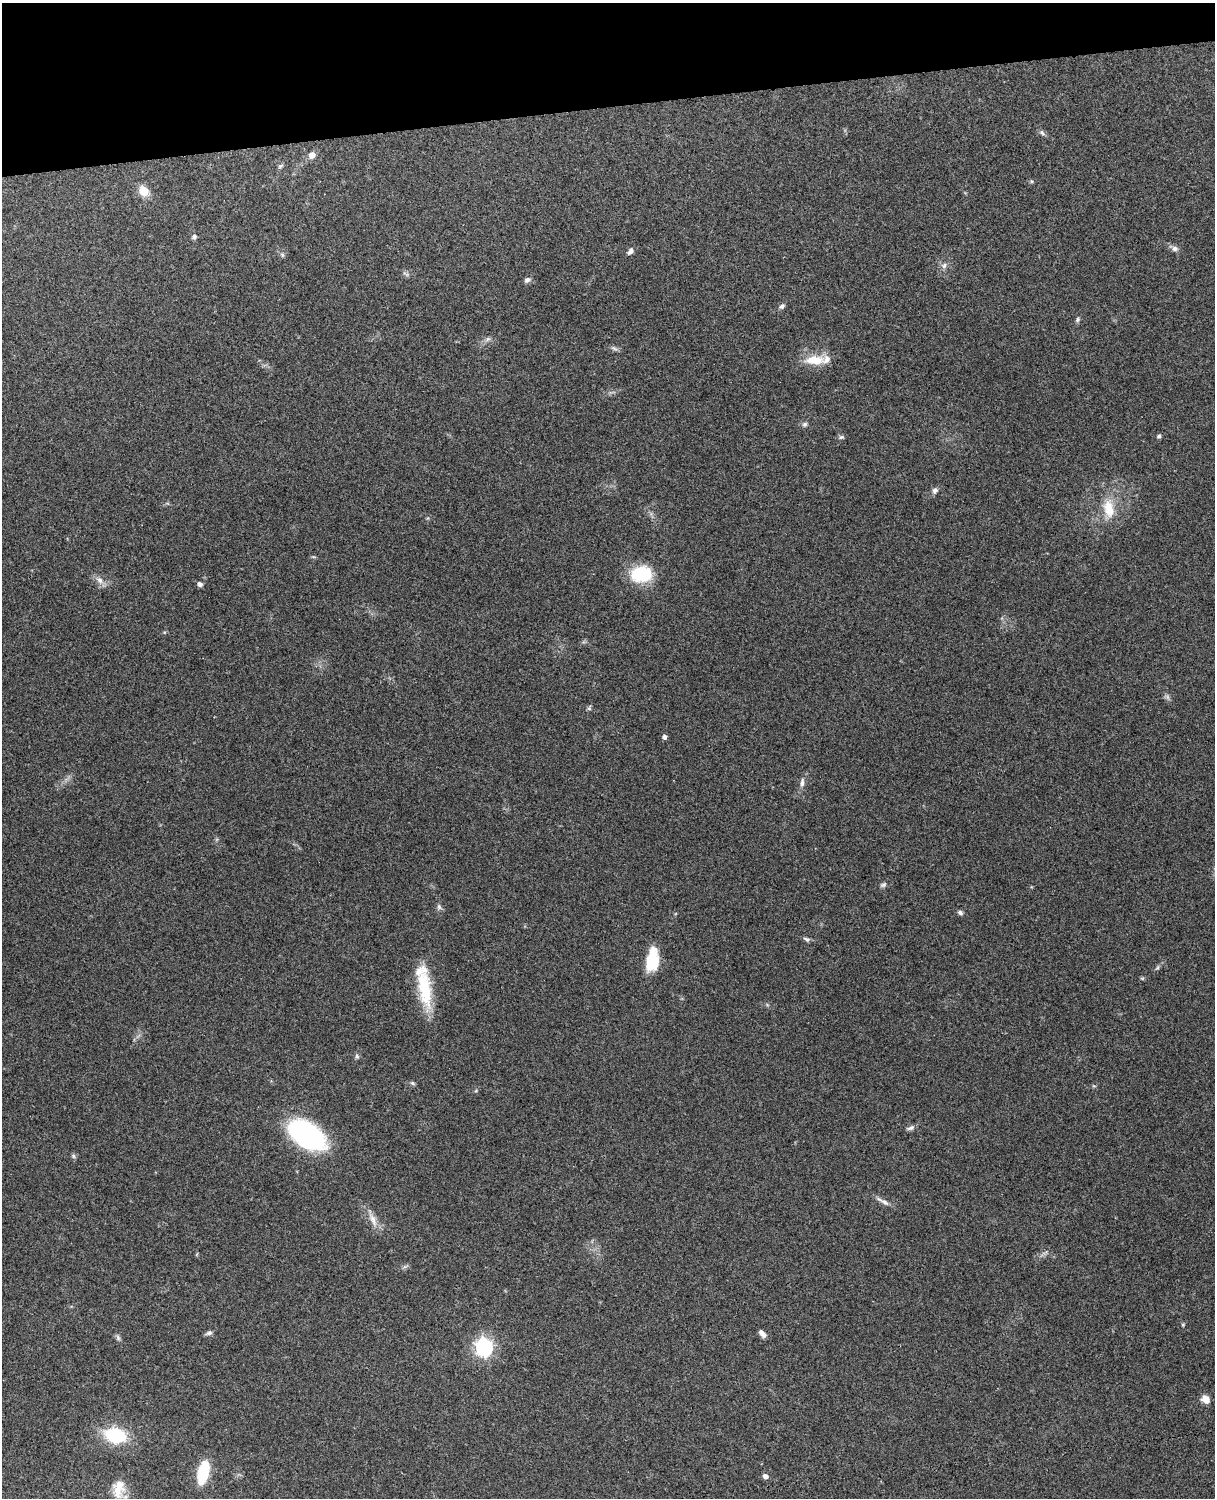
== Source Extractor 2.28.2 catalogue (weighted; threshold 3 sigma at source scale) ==
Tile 3 of 4 x 3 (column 3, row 1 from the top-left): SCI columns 2544-3756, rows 3156-4651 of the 5089 x 4928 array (HDU 1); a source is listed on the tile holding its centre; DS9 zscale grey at full resolution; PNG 1217 x 1500 px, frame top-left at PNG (2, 3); no overlay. Shown black and unused: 7% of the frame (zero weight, under 3 of 4 exposures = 6% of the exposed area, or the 3 px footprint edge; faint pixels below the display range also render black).
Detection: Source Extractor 2.28.2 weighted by HDU 2 'WHT'; one run over the whole footprint, this tile lists its part. Background 0.29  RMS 0.0094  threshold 0.0423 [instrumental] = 3 sigma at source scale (4.5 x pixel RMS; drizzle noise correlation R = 1.50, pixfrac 1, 0.05/0.05 arcsec/px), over >= 5 px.
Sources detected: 57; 1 too faint to see at this stretch — not listed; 2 inside a brighter listed object's ellipse — not listed separately; the other 54 listed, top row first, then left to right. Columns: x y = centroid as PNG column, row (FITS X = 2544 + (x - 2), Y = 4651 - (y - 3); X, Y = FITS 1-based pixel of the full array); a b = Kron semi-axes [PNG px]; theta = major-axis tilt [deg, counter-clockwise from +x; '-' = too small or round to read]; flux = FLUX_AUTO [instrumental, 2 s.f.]
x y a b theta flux
1042 133 10 5 -44 2.5
312 155 7 7 - 6.5
280 166 7 5 18 2
143 191 12 11 - 12
194 237 6 5 - 2.3
1175 248 9 7 -2 3.4
630 251 8 5 52 3.5
282 255 6 5 - 1.6
944 265 9 5 63 3
406 274 10 4 -35 2
527 280 8 6 24 2.9
782 306 8 5 38 2.6
1077 320 7 5 62 1.9
488 339 9 5 36 2.7
614 348 10 5 -25 2.5
814 360 25 11 0 20
805 424 7 7 - 2.5
1159 436 6 5 - 1.9
841 437 9 5 8 2
935 490 9 7 59 3.3
1109 509 28 15 -80 23
641 574 23 17 -1 45
99 580 12 8 -48 6
200 584 5 5 - 3.6
164 632 5 3 - 1
589 708 7 5 65 1.7
664 737 5 4 - 3.3
802 782 13 5 84 3.9
883 885 9 5 29 2.4
439 907 8 6 -55 2.5
960 913 7 6 - 2.2
806 939 10 5 -19 2.4
652 960 25 12 82 30
1157 968 8 4 54 1.9
1142 978 6 4 -18 1.2
424 988 48 15 -81 46
357 1056 6 5 - 1.8
412 1083 7 5 -27 1.7
1094 1086 6 3 -17 1
911 1128 11 6 21 2.9
307 1135 34 20 -35 170
73 1156 6 5 - 1.7
883 1201 21 5 -30 5.1
373 1220 22 7 -66 8.6
1183 1325 5 4 - 1.1
209 1333 9 5 24 2.6
762 1333 10 5 -51 4.4
118 1338 8 6 -74 2.2
484 1347 7 7 - 360
1206 1399 9 8 - 7.6
116 1435 17 12 -15 63
203 1472 20 9 78 45
765 1476 5 4 - 4.8
119 1489 27 16 83 18